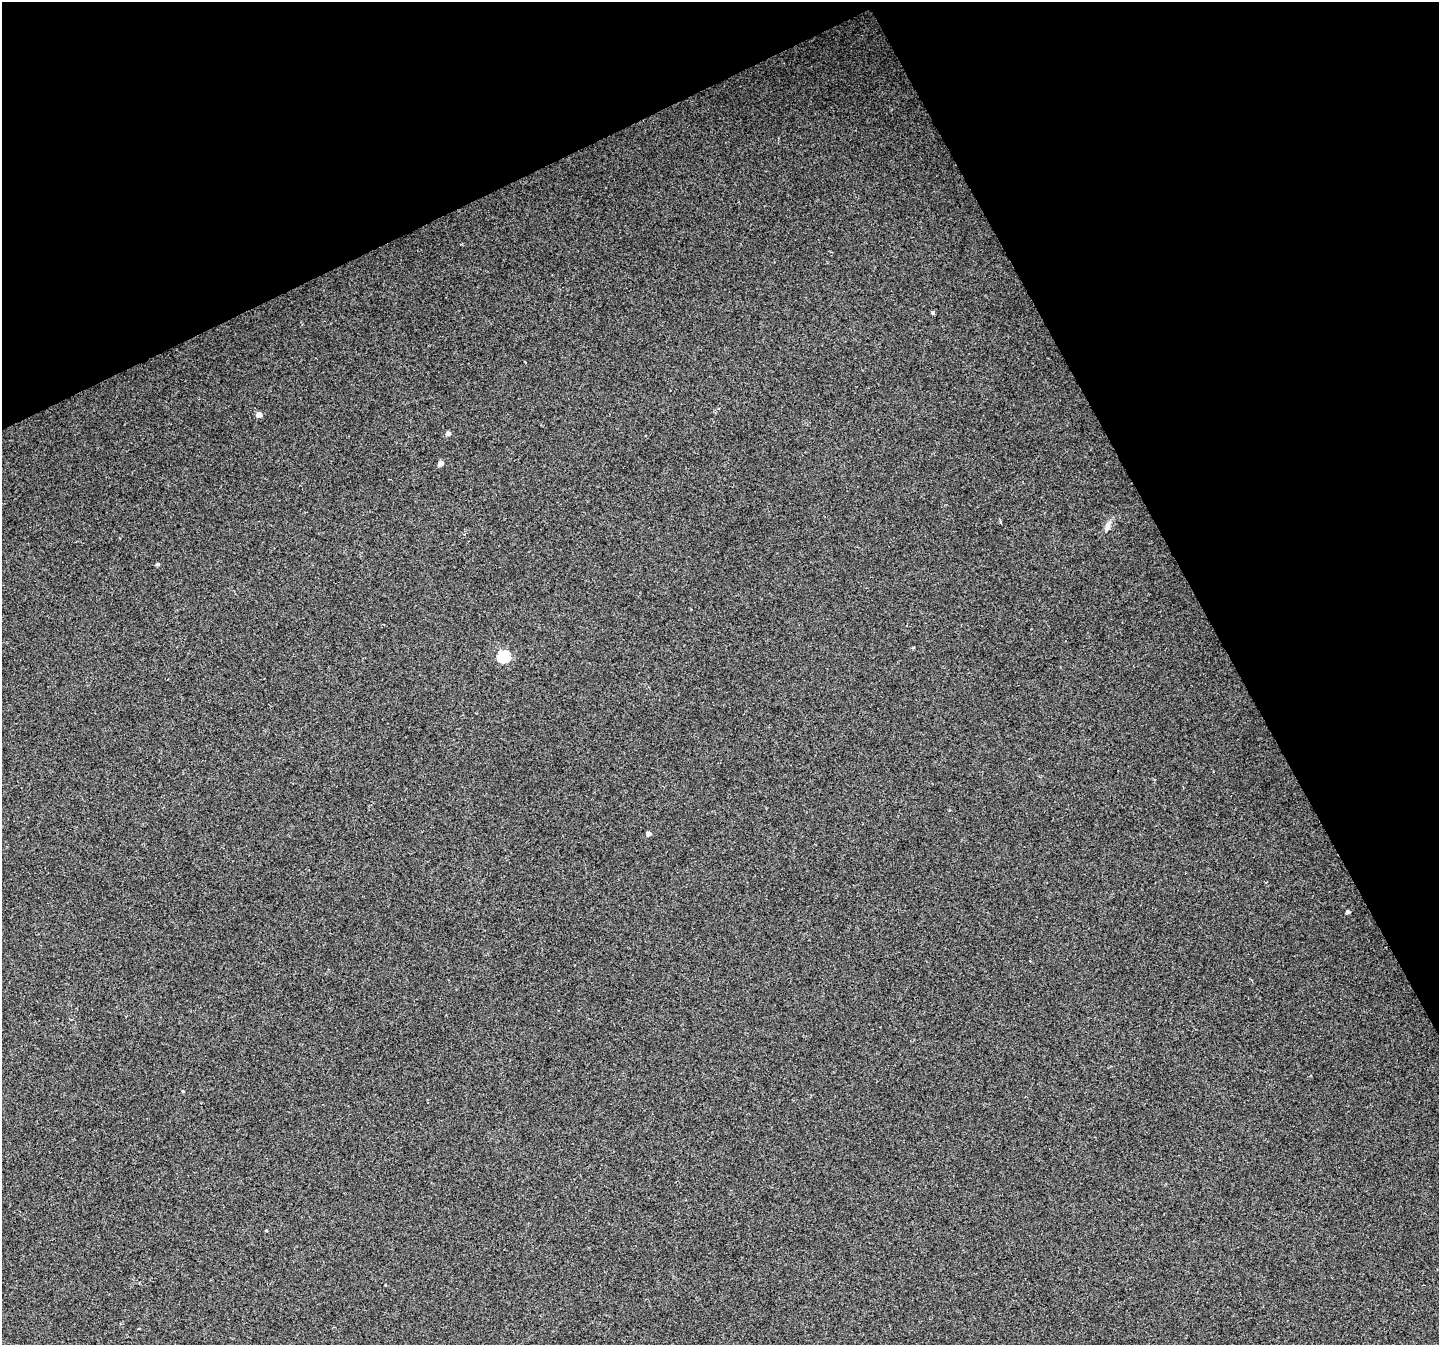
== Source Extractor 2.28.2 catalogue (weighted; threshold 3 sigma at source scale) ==
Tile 3 of 4 x 4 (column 3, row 1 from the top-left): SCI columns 2877-4313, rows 4187-5529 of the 5750 x 5629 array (HDU 1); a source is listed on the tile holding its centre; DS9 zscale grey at full resolution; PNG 1441 x 1347 px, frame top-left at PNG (2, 2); no overlay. Shown black and unused: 25% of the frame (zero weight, under 2 of 3 exposures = <1% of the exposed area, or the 3 px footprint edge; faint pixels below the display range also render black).
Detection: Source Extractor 2.28.2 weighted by HDU 2 'WHT'; one run over the whole footprint, this tile lists its part. Background 0.0804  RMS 0.0076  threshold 0.0341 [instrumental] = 3 sigma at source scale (4.5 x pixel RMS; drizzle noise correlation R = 1.50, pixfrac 1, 0.0396/0.0396 arcsec/px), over >= 5 px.
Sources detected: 14; all 14 listed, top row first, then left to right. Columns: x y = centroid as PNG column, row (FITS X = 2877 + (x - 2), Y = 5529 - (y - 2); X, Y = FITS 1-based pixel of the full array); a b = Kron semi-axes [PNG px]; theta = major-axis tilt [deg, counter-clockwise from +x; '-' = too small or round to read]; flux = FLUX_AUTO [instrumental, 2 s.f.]
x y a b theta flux
933 313 5 4 - 1.1
259 414 5 5 - 4.9
448 433 5 4 - 2.7
441 463 5 4 - 4.1
1000 522 4 3 - 0.85
1107 526 14 6 70 3.5
157 564 5 4 - 1.1
504 656 6 6 - 54
648 834 4 4 - 3.1
1266 882 3 2 - 0.61
1348 912 4 3 - 1.6
428 1103 2 2 - 0.52
266 1230 4 2 - 0.63
385 1285 3 2 - 0.83